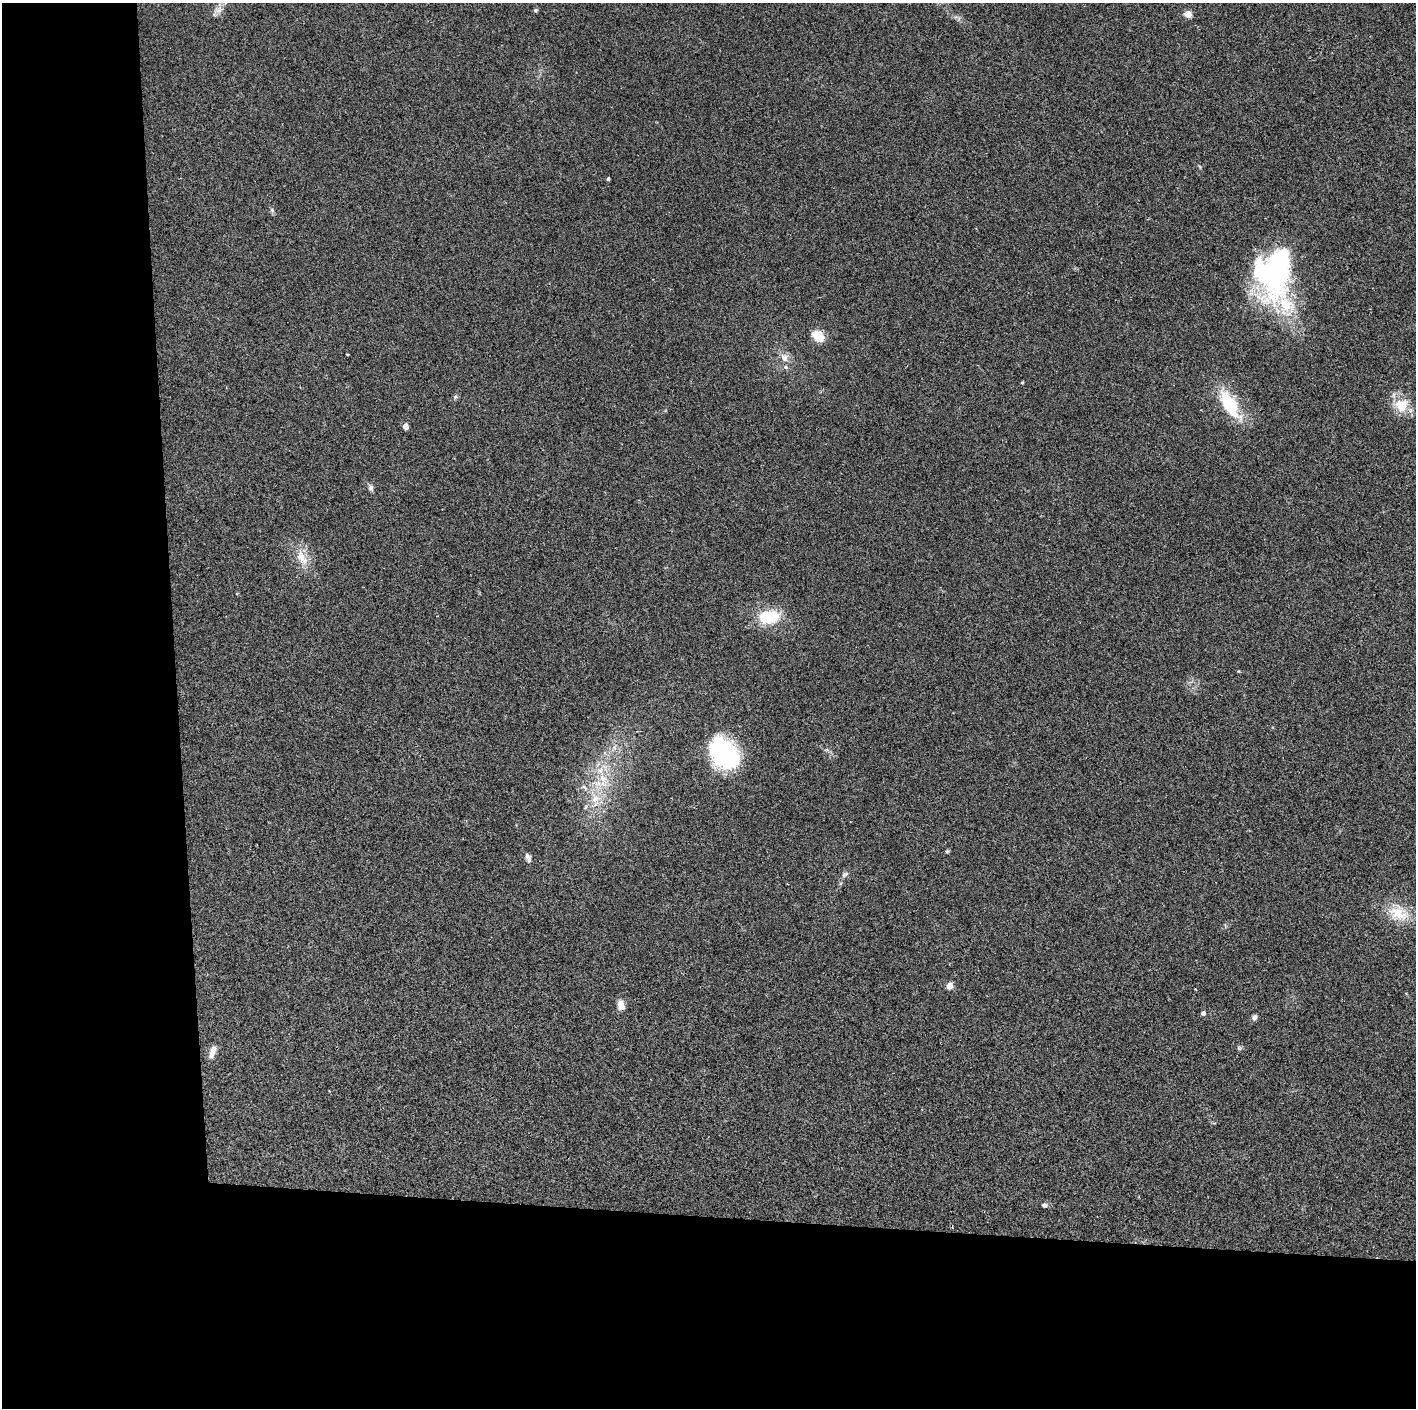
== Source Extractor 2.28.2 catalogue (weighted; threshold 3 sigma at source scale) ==
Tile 7 of 3 x 3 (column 1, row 3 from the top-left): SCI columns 1-1414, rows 1-1406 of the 4242 x 4218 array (HDU 1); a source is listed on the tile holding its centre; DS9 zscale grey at full resolution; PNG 1418 x 1410 px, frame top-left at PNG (2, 3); no overlay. Shown black and unused: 24% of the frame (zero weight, under 2 of 3 exposures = <1% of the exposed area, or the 3 px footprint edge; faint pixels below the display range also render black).
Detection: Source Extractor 2.28.2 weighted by HDU 2 'WHT'; one run over the whole footprint, this tile lists its part. Background 0.077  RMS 0.0093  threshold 0.0418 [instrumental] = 3 sigma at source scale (4.5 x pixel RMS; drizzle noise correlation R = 1.50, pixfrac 1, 0.05/0.05 arcsec/px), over >= 5 px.
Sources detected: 38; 1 inside a brighter object's white glare — not listed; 4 inside a brighter listed object's ellipse — not listed separately; the other 33 listed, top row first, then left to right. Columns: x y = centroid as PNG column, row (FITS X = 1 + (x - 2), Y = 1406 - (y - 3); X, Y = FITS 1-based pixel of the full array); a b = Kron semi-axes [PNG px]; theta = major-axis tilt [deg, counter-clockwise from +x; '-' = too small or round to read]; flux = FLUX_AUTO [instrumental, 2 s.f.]
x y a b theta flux
218 10 12 10 17 6.2
535 10 6 5 - 1.4
1188 14 5 4 - 21
608 179 3 3 - 2.1
272 210 7 5 -47 1.8
1274 268 56 37 66 160
818 336 11 8 -35 22
347 354 3 3 - 1
784 358 13 10 -60 7.2
1022 383 5 3 - 0.73
455 397 6 4 47 1.6
1229 404 42 17 -58 42
1401 405 20 19 - 19
405 426 4 4 - 13
371 488 9 7 -82 2.7
302 558 26 12 -59 16
769 617 19 12 8 43
827 750 8 4 0 1.6
724 754 33 24 -51 120
603 779 26 11 -74 23
584 787 11 5 -45 3.2
595 799 16 14 86 18
947 851 5 5 - 1.2
527 856 9 8 - 3.4
844 874 9 5 44 2.6
1399 913 29 21 -26 26
949 986 4 4 - 15
621 1005 10 7 -81 9.1
1203 1013 4 4 - 4.1
1254 1017 6 5 - 3.3
1239 1048 7 4 -45 1.5
213 1050 14 9 54 5.8
1044 1205 8 6 -21 2.3